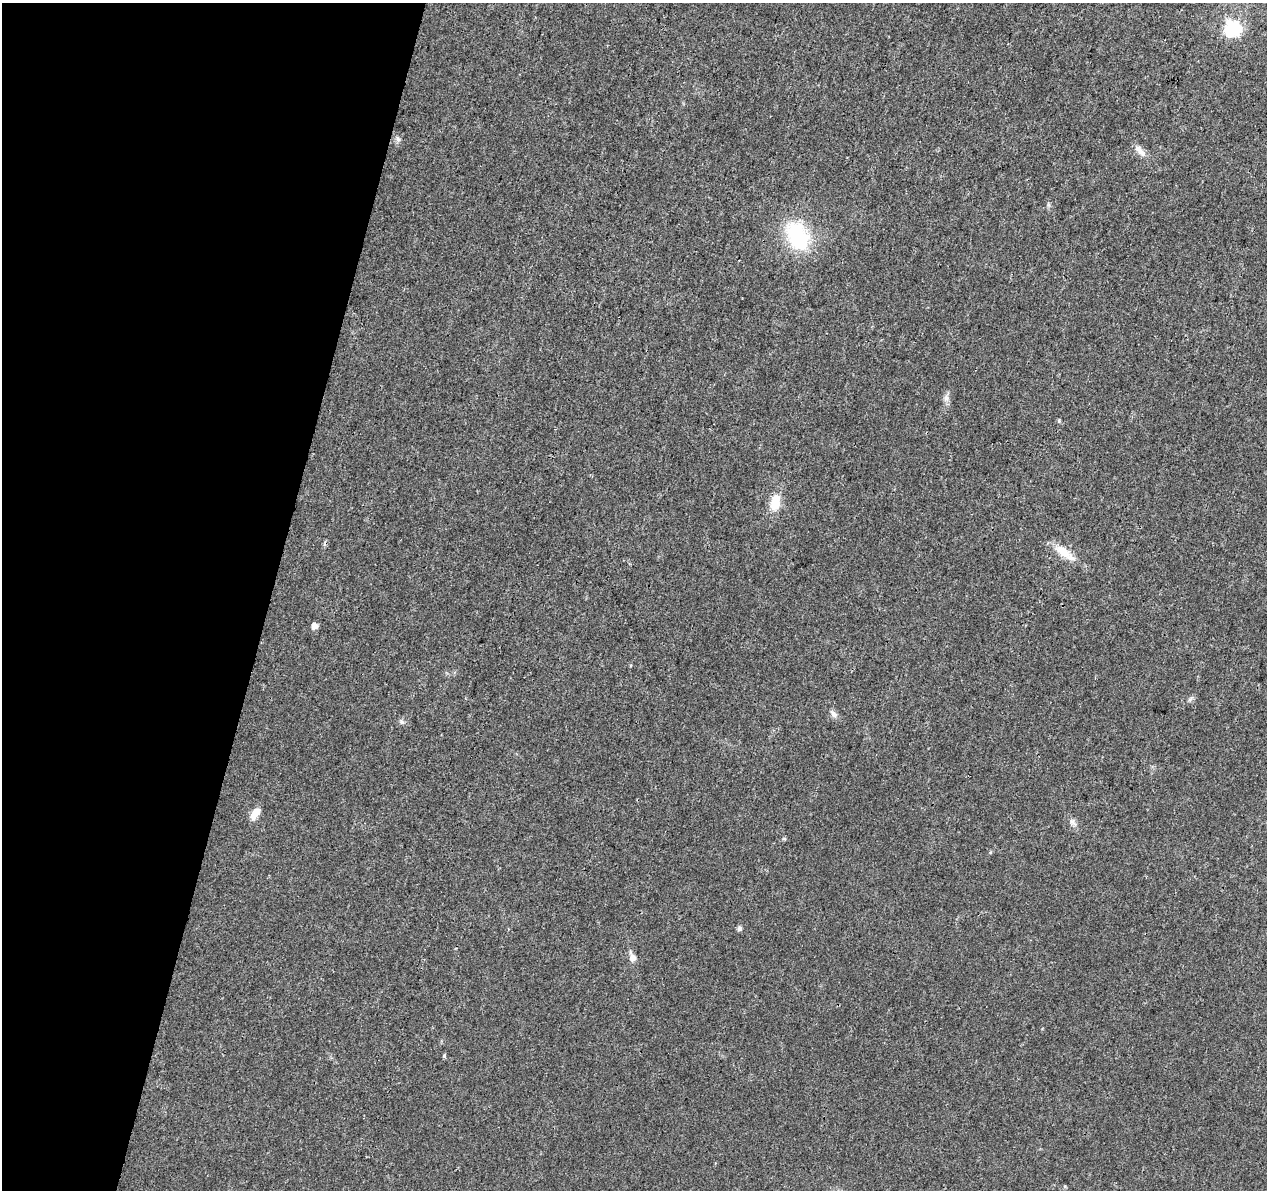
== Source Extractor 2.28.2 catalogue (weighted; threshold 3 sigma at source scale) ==
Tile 9 of 4 x 4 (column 1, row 3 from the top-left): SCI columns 1-1265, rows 1415-2602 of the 5076 x 5262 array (HDU 1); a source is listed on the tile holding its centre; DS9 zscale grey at full resolution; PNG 1269 x 1192 px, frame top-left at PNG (2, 3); no overlay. Shown black and unused: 21% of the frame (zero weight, under 3 of 4 exposures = <1% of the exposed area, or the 3 px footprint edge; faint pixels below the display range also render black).
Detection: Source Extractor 2.28.2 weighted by HDU 2 'WHT'; one run over the whole footprint, this tile lists its part. Background 0.0223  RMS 0.003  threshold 0.0135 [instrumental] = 3 sigma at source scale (4.5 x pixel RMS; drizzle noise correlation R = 1.50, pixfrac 1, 0.0396/0.0396 arcsec/px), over >= 5 px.
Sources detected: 17; all 17 listed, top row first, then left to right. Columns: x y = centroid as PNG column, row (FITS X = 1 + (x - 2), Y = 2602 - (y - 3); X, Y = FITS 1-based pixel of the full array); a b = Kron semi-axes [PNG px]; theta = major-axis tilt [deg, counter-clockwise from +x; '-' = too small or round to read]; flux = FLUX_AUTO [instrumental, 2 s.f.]
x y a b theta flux
1232 28 7 7 - 67
398 139 7 6 - 0.75
1138 149 16 8 -44 2.1
797 236 38 24 -64 21
946 398 9 6 -75 1.2
1059 420 5 4 - 0.35
775 503 23 13 79 5.5
1064 553 32 11 -37 5.3
314 626 5 5 - 2.2
1190 699 9 3 45 0.58
834 714 12 6 -42 1.2
401 722 8 6 -41 0.73
255 813 15 8 54 3
1073 822 12 6 -54 1.2
740 929 5 5 - 0.93
633 958 8 7 - 1.8
444 1056 5 4 - 0.45